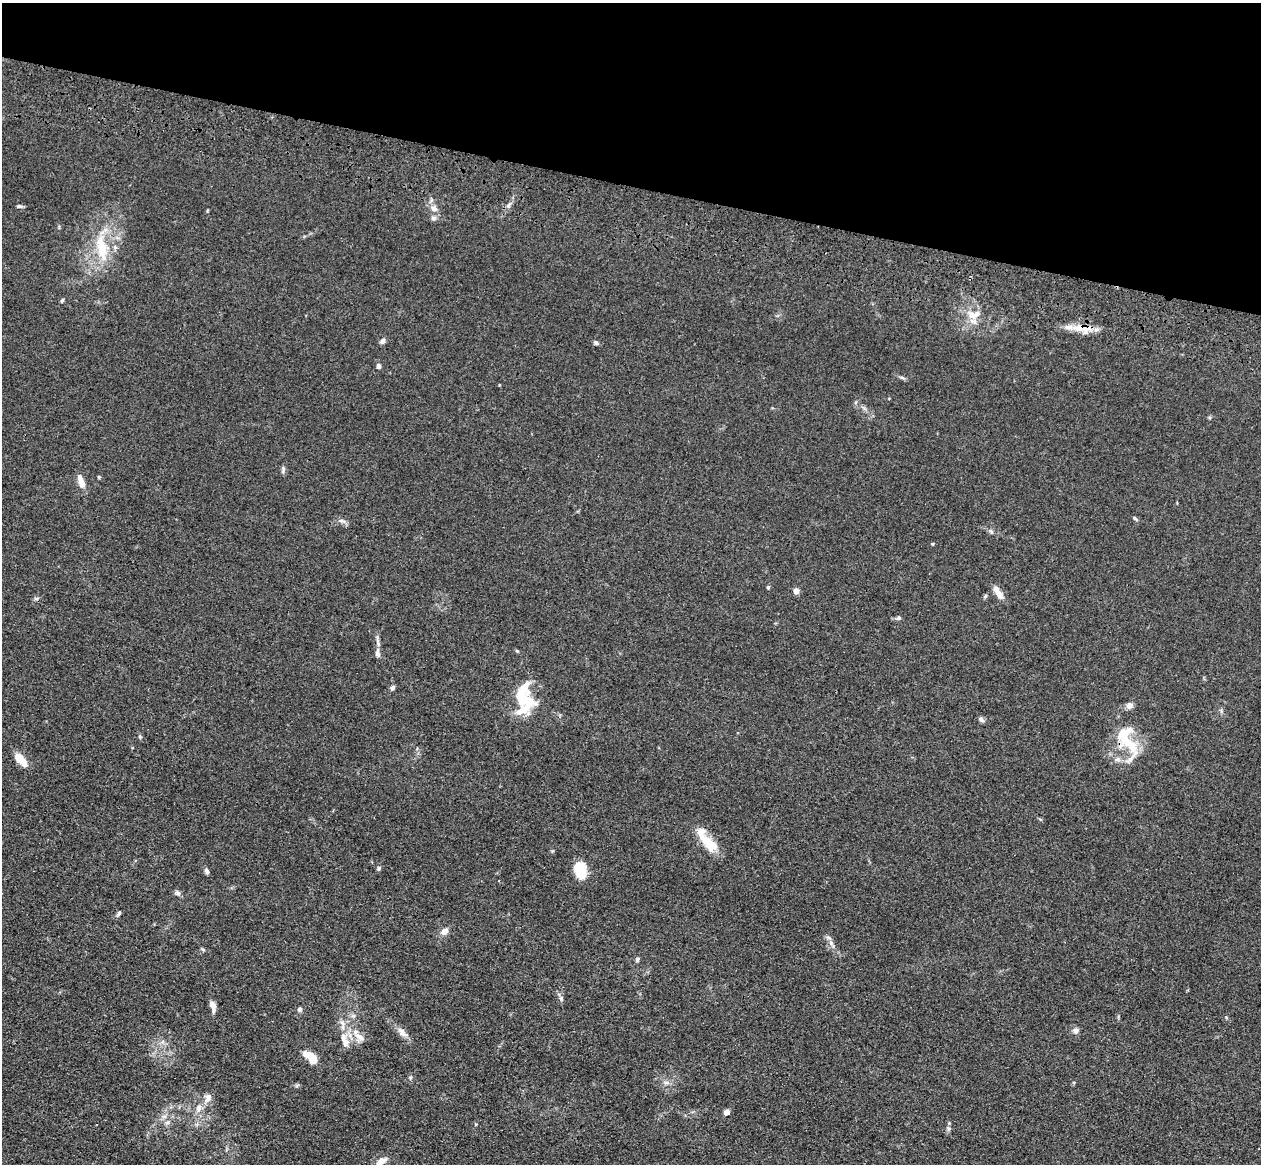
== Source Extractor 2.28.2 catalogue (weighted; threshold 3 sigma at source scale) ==
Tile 2 of 4 x 4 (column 2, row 1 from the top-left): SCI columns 1296-2554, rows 3848-5009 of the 5110 x 5250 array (HDU 1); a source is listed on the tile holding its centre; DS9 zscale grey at full resolution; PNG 1263 x 1166 px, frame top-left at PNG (2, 3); no overlay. Shown black and unused: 16% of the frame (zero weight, under 3 of 4 exposures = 6% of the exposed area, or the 3 px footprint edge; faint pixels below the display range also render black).
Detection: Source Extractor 2.28.2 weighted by HDU 2 'WHT'; one run over the whole footprint, this tile lists its part. Background 0.0611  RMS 0.0074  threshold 0.0332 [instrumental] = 3 sigma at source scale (4.5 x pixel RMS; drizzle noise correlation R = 1.50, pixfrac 1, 0.05/0.05 arcsec/px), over >= 5 px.
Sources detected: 67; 1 inside a brighter object's white glare — not listed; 8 inside a brighter listed object's ellipse — not listed separately; the other 58 listed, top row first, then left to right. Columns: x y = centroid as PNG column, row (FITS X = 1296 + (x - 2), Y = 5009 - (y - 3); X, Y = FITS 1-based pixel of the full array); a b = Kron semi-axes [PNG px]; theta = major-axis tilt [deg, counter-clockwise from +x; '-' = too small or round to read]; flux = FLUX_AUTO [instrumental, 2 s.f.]
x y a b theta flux
19 206 7 5 -13 1.4
508 206 7 5 72 1.9
434 208 8 8 - 4.3
433 218 7 6 - 2.2
101 248 39 13 -78 26
62 300 5 4 - 0.99
971 314 14 10 -89 8.4
1078 328 24 9 6 12
383 341 7 6 - 2.4
596 343 7 5 -30 1.6
379 366 5 4 - 2.5
283 470 11 4 83 1.8
99 477 4 4 - 0.8
81 483 12 8 -58 5.4
1135 518 7 4 -40 1.2
342 521 11 5 -17 2.5
933 544 4 3 - 0.77
768 587 4 4 - 0.83
796 591 4 4 - 8.2
998 593 17 6 -58 7.2
985 596 6 4 71 0.99
36 599 7 4 0 1.2
899 618 6 5 - 1.4
517 651 5 4 - 0.79
378 654 10 6 -80 2.7
392 688 7 5 64 1.9
522 691 30 12 59 16
523 709 39 13 37 18
981 720 10 5 -35 1.8
1123 734 33 18 62 25
140 737 5 5 - 1
1130 759 21 7 44 6.4
21 760 15 7 -47 14
710 843 28 13 -43 16
379 868 5 5 - 1.5
580 870 18 12 -79 20
206 871 7 5 -67 1.8
177 893 9 5 -26 1.9
119 913 7 5 52 1.4
444 931 6 6 - 6.1
829 938 8 3 -19 1.5
637 959 6 5 - 1.6
561 998 7 6 - 1.7
213 1005 11 7 -57 4.1
300 1009 6 6 - 1.7
1075 1031 8 7 - 2.9
402 1032 17 8 -45 5.3
343 1037 17 9 -75 8
359 1037 18 8 -31 6.6
313 1059 7 6 - 15
410 1077 6 4 -43 1
666 1083 9 4 -8 2.1
208 1098 13 8 62 4.9
198 1108 12 7 75 4.9
726 1112 6 5 - 3.4
164 1116 7 4 18 1.8
948 1128 6 4 -71 1.3
381 1161 18 8 34 6.5
Overlapping masked pixels (flux is a lower limit): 2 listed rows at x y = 1078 328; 1123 734
Isophote crosses this tile's border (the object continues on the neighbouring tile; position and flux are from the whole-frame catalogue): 1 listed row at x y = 381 1161